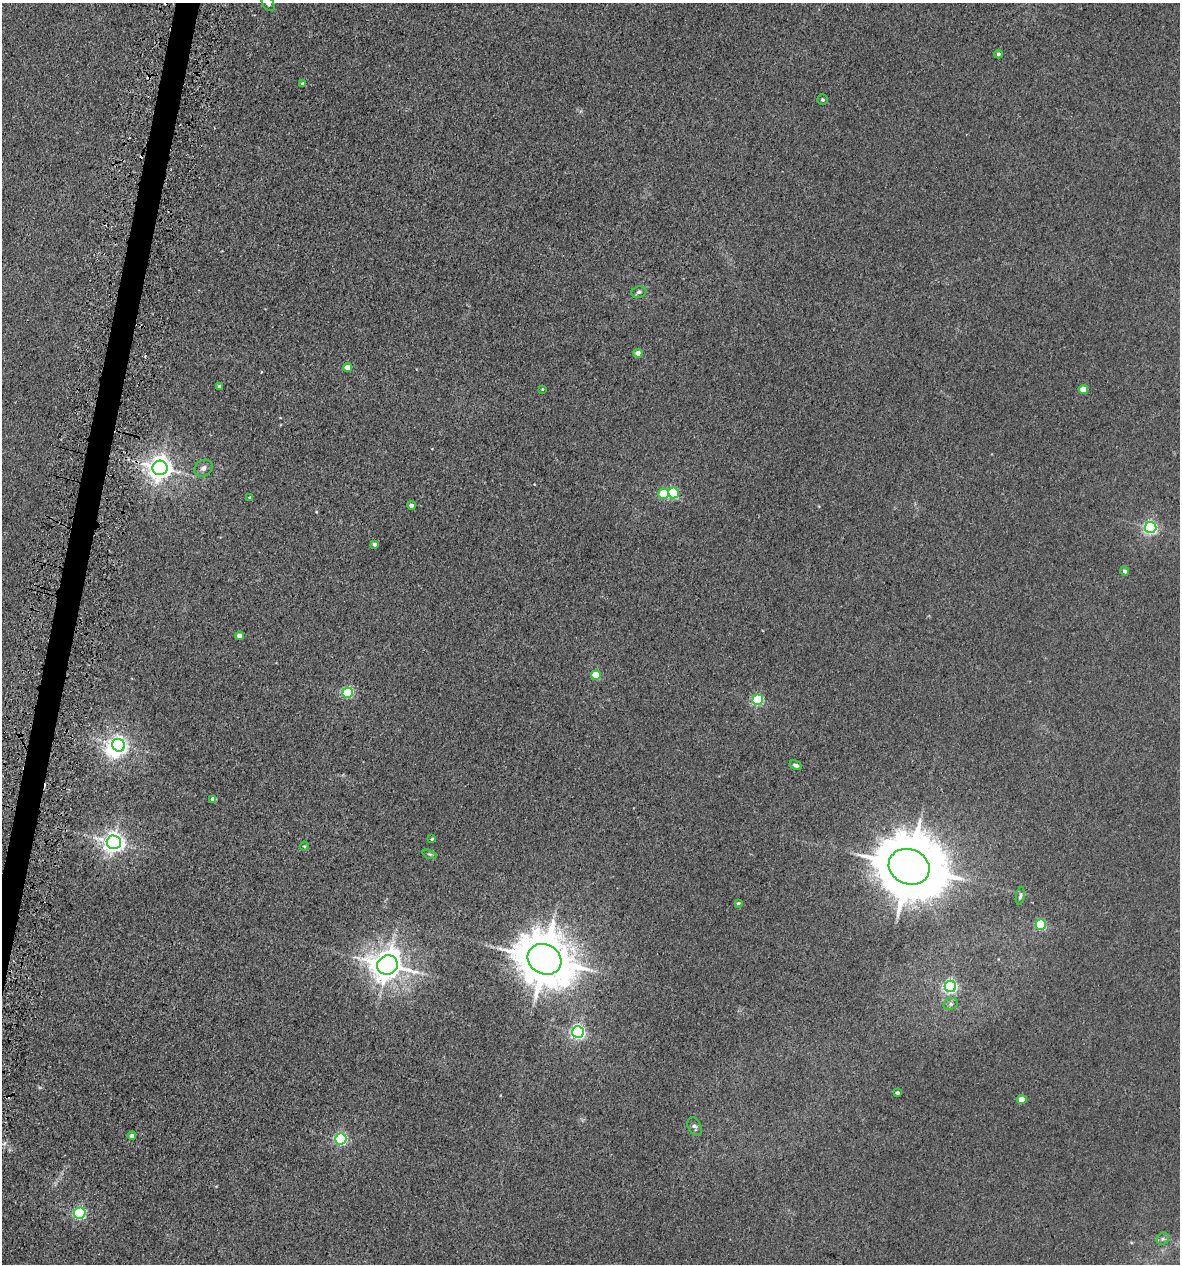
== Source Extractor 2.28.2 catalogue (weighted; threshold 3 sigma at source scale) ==
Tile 7 of 4 x 4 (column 3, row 2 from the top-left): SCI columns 2695-3872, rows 2574-3835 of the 5223 x 5150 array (HDU 1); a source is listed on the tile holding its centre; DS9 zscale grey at full resolution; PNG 1182 x 1266 px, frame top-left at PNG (2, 3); each listed source drawn as its Kron ellipse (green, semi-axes under 4 px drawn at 4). Shown black and unused: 2% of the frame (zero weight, under 3 of 5 exposures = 5% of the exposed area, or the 3 px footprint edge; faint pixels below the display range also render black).
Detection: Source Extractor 2.28.2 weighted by HDU 2 'WHT'; one run over the whole footprint, this tile lists its part. Background 0.0171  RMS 0.0029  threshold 0.013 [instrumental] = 3 sigma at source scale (4.5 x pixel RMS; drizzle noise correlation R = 1.50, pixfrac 1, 0.05/0.05 arcsec/px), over >= 5 px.
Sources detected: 49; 1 inside a brighter object's white glare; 2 cosmic-ray / hot-pixel residue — neither listed nor drawn; the other 46 listed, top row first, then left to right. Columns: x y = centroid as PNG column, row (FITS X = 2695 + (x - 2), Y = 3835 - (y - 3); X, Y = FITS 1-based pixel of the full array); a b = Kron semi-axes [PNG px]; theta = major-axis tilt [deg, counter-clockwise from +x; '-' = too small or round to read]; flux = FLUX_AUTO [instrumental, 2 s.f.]
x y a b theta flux
268 3 8 5 -57 0.85
998 54 4 4 - 0.58
303 84 4 3 - 0.69
822 100 5 5 - 0.52
639 292 7 5 17 0.64
638 353 4 4 - 2
347 368 4 4 - 3
219 386 3 3 - 0.53
542 389 3 3 - 0.29
1083 389 4 4 - 5.2
160 468 7 7 - 290
203 468 10 8 34 1.3
673 493 5 5 - 25
664 494 5 5 - 12
249 497 4 3 - 0.31
411 505 4 4 - 1.4
1151 527 5 5 - 60
375 544 4 4 - 0.92
1125 571 5 4 - 0.86
239 636 4 4 - 2.4
596 675 5 4 - 8.7
348 693 5 5 - 27
758 700 5 5 - 33
118 745 6 6 - 120
796 765 6 4 -29 0.81
213 799 4 4 - 1.5
432 839 3 3 - 0.35
114 842 7 7 - 200
304 846 4 4 - 0.3
430 854 7 4 -19 0.44
909 867 21 17 -23 2400
1020 896 9 4 80 0.63
738 903 4 4 - 0.37
1041 925 5 5 - 22
544 959 17 15 -29 1400
387 965 10 9 - 490
950 986 6 5 - 69
951 1004 7 6 - 0.74
578 1032 6 6 - 79
897 1093 4 3 - 0.71
1022 1100 5 4 - 4.4
695 1127 10 6 -63 1
132 1136 4 4 - 1.1
341 1139 5 5 - 44
80 1213 6 5 - 42
1163 1239 7 5 43 0.77
Isophote crosses this tile's border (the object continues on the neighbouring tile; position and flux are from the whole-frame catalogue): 1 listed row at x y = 268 3